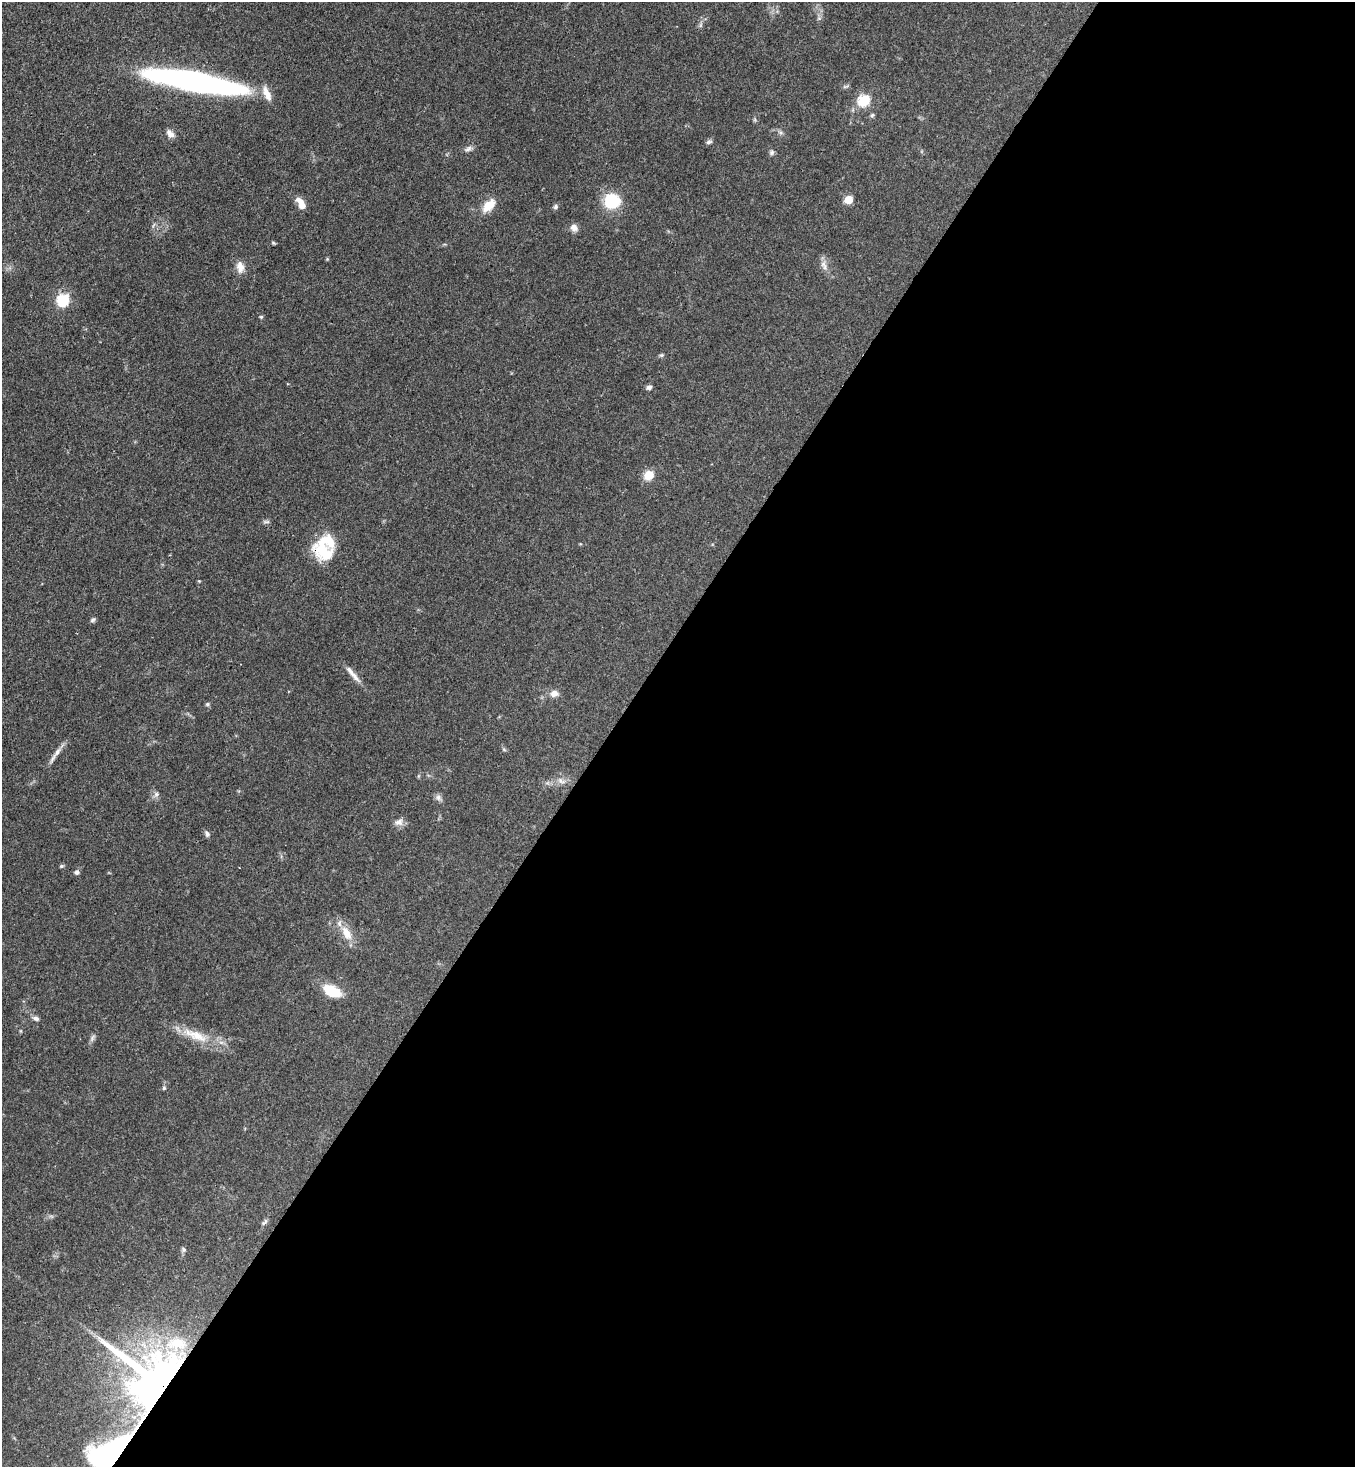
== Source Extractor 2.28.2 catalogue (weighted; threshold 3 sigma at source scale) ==
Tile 12 of 4 x 4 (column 4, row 3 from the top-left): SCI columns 4285-5637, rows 1524-2988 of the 6001 x 5979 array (HDU 1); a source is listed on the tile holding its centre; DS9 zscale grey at full resolution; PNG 1357 x 1469 px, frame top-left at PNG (2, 2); no overlay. Shown black and unused: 55% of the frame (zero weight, under 3 of 4 exposures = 7% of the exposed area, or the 3 px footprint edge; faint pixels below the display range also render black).
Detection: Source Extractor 2.28.2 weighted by HDU 2 'WHT'; one run over the whole footprint, this tile lists its part. Background 0.0827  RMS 0.0039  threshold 0.0174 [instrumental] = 3 sigma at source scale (4.5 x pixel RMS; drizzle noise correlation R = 1.50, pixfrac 1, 0.05/0.05 arcsec/px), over >= 5 px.
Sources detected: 55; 2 inside a brighter listed object's ellipse — not listed separately; the other 53 listed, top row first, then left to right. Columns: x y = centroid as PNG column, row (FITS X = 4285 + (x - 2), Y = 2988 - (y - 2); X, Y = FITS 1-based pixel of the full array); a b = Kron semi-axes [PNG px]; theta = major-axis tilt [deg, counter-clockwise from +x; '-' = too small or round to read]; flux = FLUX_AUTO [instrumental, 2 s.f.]
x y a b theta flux
819 18 6 5 - 0.74
700 25 7 4 89 0.75
194 81 89 15 -10 150
845 86 8 4 9 0.66
864 100 6 6 - 36
872 115 6 5 - 0.67
780 132 7 4 -19 0.76
170 134 12 8 -46 2.2
709 142 9 5 23 0.96
468 149 12 6 30 1.4
772 152 8 6 54 0.92
849 199 5 5 - 12
612 201 14 13 - 18
301 204 14 6 -59 4.4
489 206 17 10 45 6.5
555 207 7 5 51 0.92
574 228 10 8 -46 2.1
273 243 5 4 - 0.49
824 266 16 7 -64 2.4
240 267 15 10 -82 3.3
63 300 6 6 - 45
261 317 5 4 - 0.48
661 355 5 5 - 0.6
649 387 7 5 26 1.2
649 475 6 5 - 19
267 522 9 4 8 0.75
324 551 32 20 -32 14
199 581 4 3 - 0.34
93 620 8 5 37 0.74
354 676 27 6 -45 3.2
554 693 11 9 16 2.4
207 704 6 5 - 0.63
504 750 6 4 -20 0.52
57 752 15 6 54 2.4
418 776 6 4 71 0.43
561 781 12 7 -34 2
156 794 7 6 - 1.3
438 797 9 7 -46 1.3
399 822 13 9 10 2.1
207 834 8 6 -61 1.1
61 866 6 4 20 0.56
77 872 6 6 - 1.1
346 933 22 10 -61 6.1
332 991 16 9 -28 15
36 1018 9 6 -21 1.3
195 1035 44 12 -22 11
92 1038 10 4 55 1
164 1088 6 5 - 0.62
265 1222 11 4 51 0.93
183 1249 7 6 - 0.79
177 1343 29 18 8 16
158 1384 40 30 -40 540
112 1452 48 22 35 91
Overlapping masked pixels (flux is a lower limit): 3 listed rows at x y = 324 551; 158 1384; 112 1452
Isophote crosses this tile's border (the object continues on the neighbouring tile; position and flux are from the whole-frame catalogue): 1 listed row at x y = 112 1452